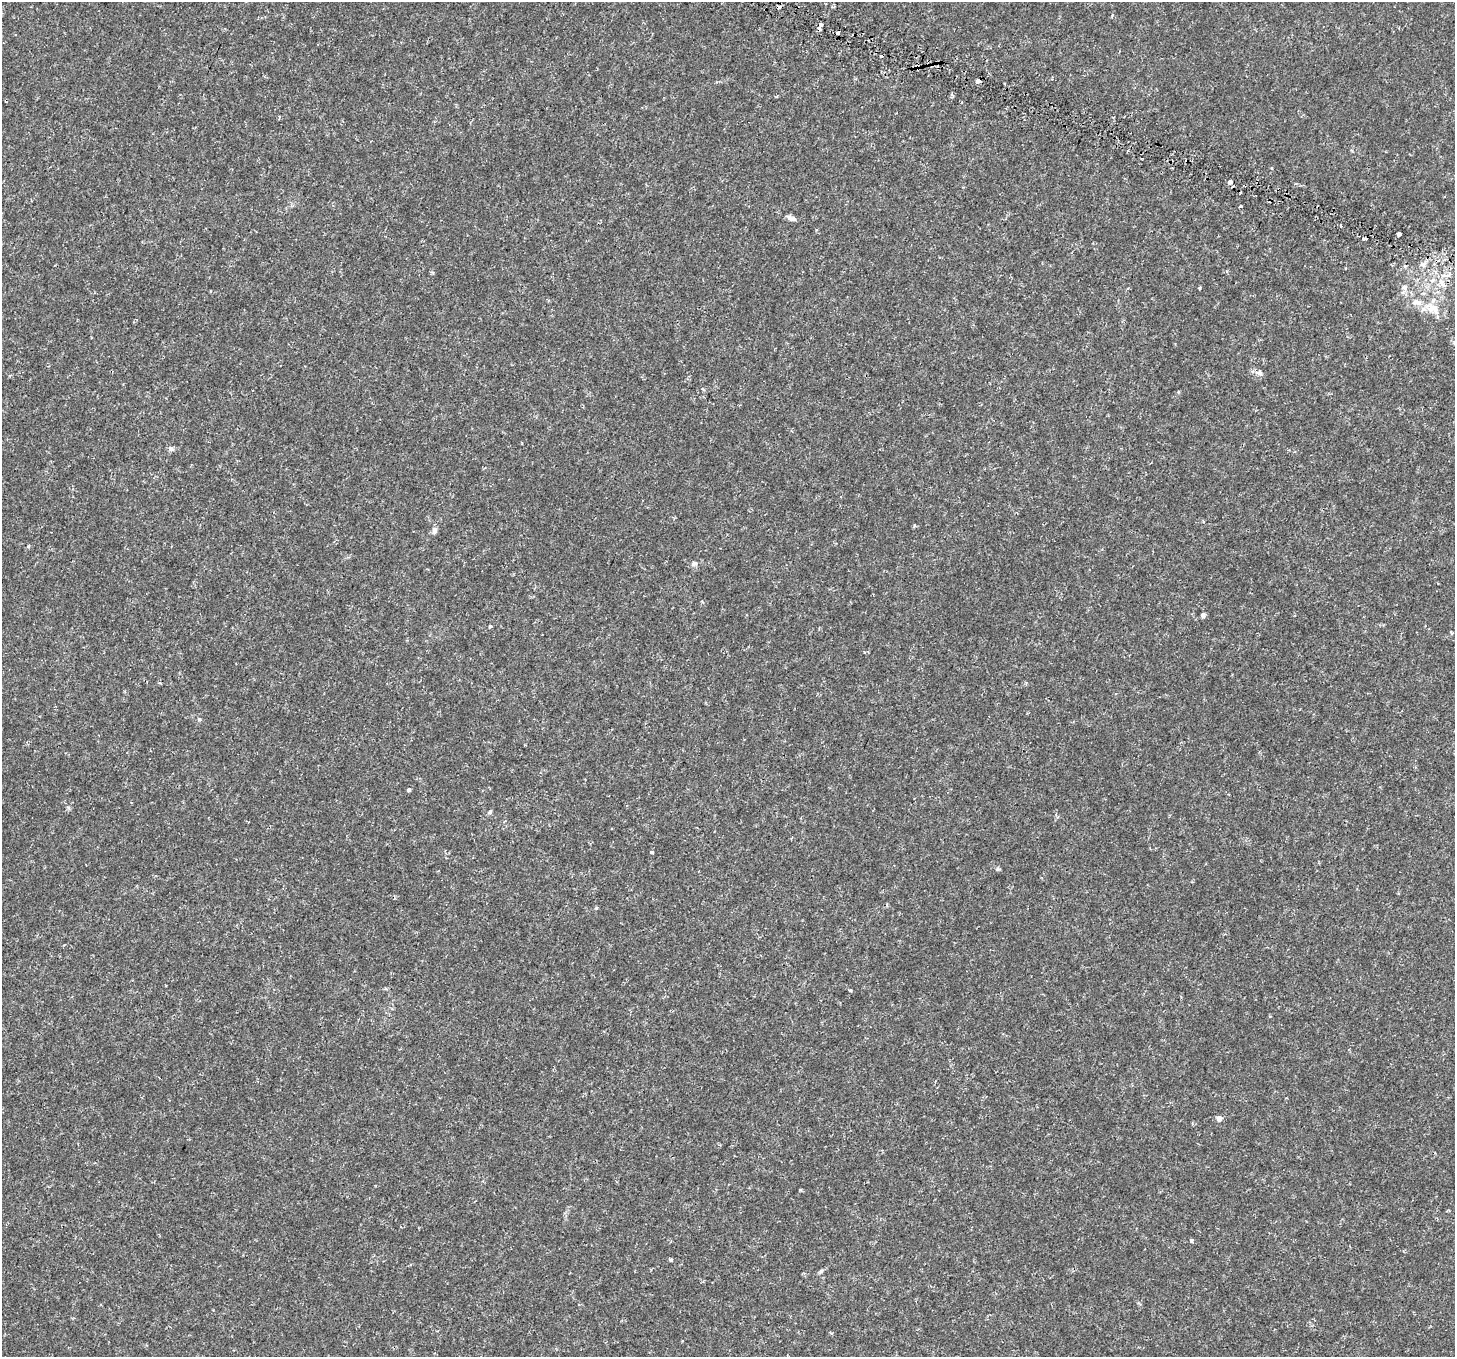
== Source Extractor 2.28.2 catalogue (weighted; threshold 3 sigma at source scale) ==
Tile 10 of 4 x 4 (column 2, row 3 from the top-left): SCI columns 1638-3090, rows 1822-3176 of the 6180 x 6285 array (HDU 1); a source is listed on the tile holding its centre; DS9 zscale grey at full resolution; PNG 1457 x 1359 px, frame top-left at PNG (2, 2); no overlay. Shown black and unused: <1% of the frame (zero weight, under 2 of 4 exposures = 6% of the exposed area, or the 3 px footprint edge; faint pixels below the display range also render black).
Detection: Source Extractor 2.28.2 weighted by HDU 2 'WHT'; one run over the whole footprint, this tile lists its part. Background 2.35e-04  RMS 0.0011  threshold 0.00486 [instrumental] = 3 sigma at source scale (4.5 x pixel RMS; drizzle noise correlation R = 1.50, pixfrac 1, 0.0396/0.0396 arcsec/px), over >= 5 px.
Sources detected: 38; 5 cosmic-ray / hot-pixel residue — not listed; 1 inside a brighter listed object's ellipse — not listed separately; the other 32 listed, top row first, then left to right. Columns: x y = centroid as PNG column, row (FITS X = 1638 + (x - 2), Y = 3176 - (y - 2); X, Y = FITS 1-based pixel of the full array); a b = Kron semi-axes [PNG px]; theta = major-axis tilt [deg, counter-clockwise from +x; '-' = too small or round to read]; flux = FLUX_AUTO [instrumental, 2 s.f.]
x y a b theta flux
821 25 4 3 - 0.29
838 33 4 4 - 0.14
880 56 3 3 - 0.68
978 81 4 3 - 2.1
1230 182 4 3 - 0.77
792 218 12 6 -18 0.32
1340 225 3 3 - 0.25
1399 234 4 3 - 1.1
1364 238 4 3 - 0.26
1422 264 7 4 -19 0.19
1441 282 9 7 -22 0.55
1200 288 3 2 - 0.16
1404 288 9 8 - 0.42
1433 308 23 14 -40 1.6
1260 372 9 6 -83 0.27
171 449 8 6 -28 0.24
914 525 5 3 - 0.087
434 530 8 6 77 0.32
694 564 9 7 16 0.27
1203 616 4 3 - 0.84
490 626 4 3 - 0.12
199 719 5 5 - 0.14
409 790 4 3 - 0.3
490 812 7 5 18 0.15
652 852 4 3 - 0.13
997 869 7 5 20 0.13
596 908 5 4 - 0.1
850 991 3 3 - 0.26
1219 1119 5 5 - 0.58
1192 1241 4 4 - 0.21
670 1260 4 3 - 0.19
821 1271 8 4 54 0.15
Overlapping masked pixels (flux is a lower limit): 1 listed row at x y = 978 81
Unlisted compact peaks at least as high as the median listed source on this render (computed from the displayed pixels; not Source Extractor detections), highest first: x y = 800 1190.